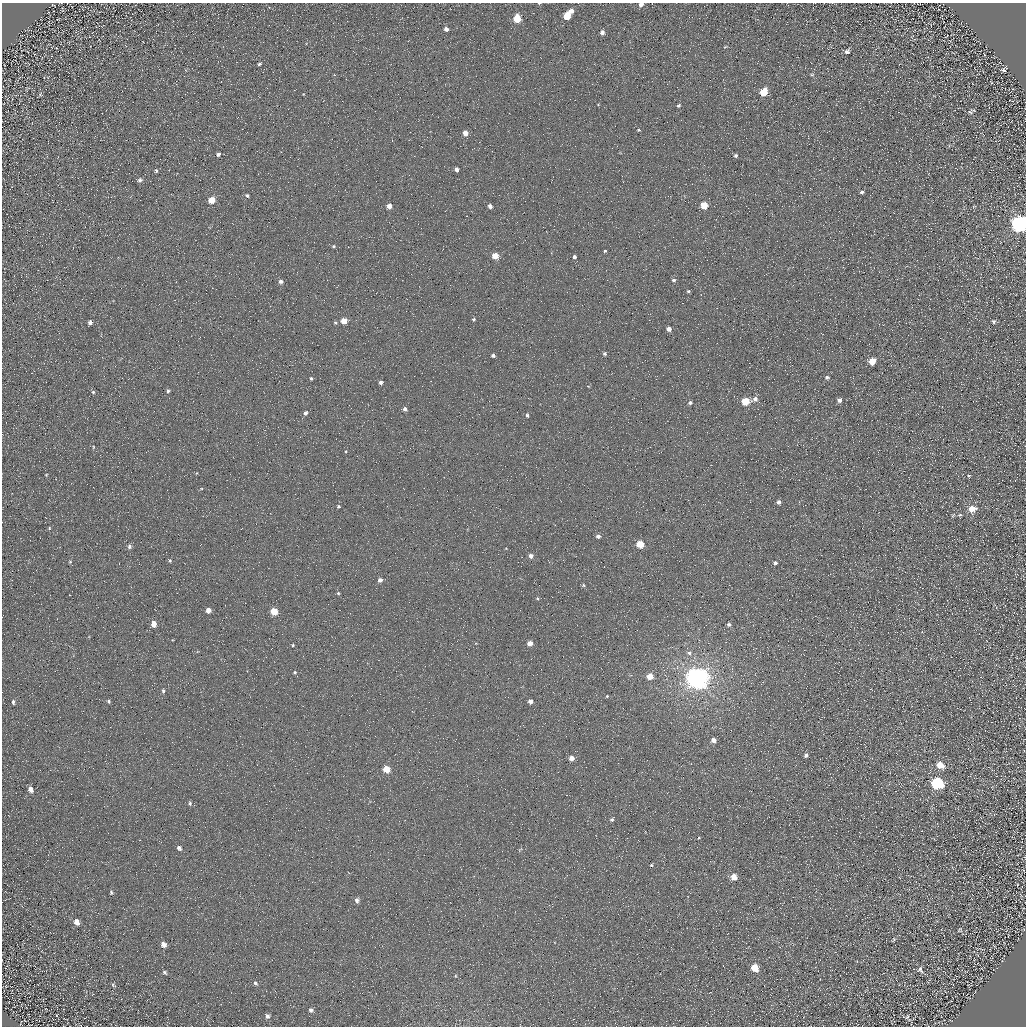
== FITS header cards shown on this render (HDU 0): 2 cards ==
NAXIS1  =                 1024 / Required FITS header
NAXIS2  =                 1024 / Required FITS header

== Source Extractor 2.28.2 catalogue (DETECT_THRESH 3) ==
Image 1024 x 1024 px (HDU 0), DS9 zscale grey, 1 PNG px = 1 image px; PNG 1028 x 1028 px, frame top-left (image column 1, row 1024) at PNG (2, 3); no overlay
Background 5.21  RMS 8.6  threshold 25.9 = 3 sigma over >= 5 px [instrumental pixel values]
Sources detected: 126; all 126 listed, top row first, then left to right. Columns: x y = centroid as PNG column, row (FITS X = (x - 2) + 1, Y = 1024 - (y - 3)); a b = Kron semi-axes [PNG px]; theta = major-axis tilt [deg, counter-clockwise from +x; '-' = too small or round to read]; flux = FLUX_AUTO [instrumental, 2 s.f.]
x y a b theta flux
539 3 4 3 - 430
641 4 5 4 - 3000
571 11 5 5 - 2900
567 16 6 5 - 14000
517 19 6 5 - 18000
446 29 5 5 - 1900
602 33 6 5 - 2200
725 47 5 3 - 560
847 51 7 5 32 2000
984 55 5 2 - 390
259 64 4 3 - 880
944 65 3 2 - 560
1003 70 4 4 - 1100
812 75 6 5 - 800
763 92 6 5 - 15000
40 94 5 4 - 640
598 105 4 3 - 420
679 105 4 3 - 880
970 112 6 5 - 1100
638 130 4 3 - 520
465 133 4 4 - 4700
218 154 5 4 - 1400
735 155 4 4 - 920
456 169 4 4 - 2700
156 171 4 3 - 760
140 180 6 5 - 1400
862 192 4 3 - 1000
247 196 4 4 - 1000
211 200 5 5 - 12000
704 205 5 5 - 15000
389 206 4 4 - 4100
490 206 4 4 - 2600
974 206 6 3 19 530
1019 224 8 7 - 340000
334 246 4 3 - 760
605 251 3 2 - 580
495 256 5 4 - 11000
574 257 4 3 - 1700
674 280 5 4 - 1100
281 281 6 5 - 1700
688 291 4 3 - 790
474 319 4 4 - 800
344 321 5 4 - 7600
993 321 6 6 - 1100
90 322 4 4 - 2000
335 323 5 4 - 760
669 329 4 4 - 3100
605 354 4 4 - 990
493 355 4 3 - 1300
872 361 5 5 - 12000
260 363 2 2 - 260
827 377 4 4 - 1400
311 378 4 3 - 810
381 382 4 4 - 1400
588 386 4 2 - 350
168 391 4 4 - 1100
93 392 4 4 - 800
755 399 6 5 - 3200
839 400 4 4 - 2200
745 401 5 5 - 21000
690 402 5 4 - 1300
405 409 4 4 - 1600
306 413 5 4 - 1500
527 415 5 4 - 1000
93 447 4 2 - 420
46 475 4 3 - 490
969 476 4 3 - 530
779 502 4 4 - 1700
338 506 3 3 - 790
972 509 7 6 - 7800
960 515 6 4 19 750
49 528 4 4 - 600
598 536 4 4 - 2000
640 544 5 5 - 17000
129 546 6 4 83 1700
531 556 5 4 - 2600
170 561 4 4 - 740
70 562 5 5 - 750
775 563 4 4 - 1500
380 580 4 4 - 2400
583 585 5 4 - 820
338 593 4 4 - 700
537 598 4 4 - 680
208 610 4 4 - 5100
274 611 5 5 - 14000
154 624 5 4 - 6600
729 625 4 4 - 1400
922 632 3 3 - 600
530 643 4 4 - 5000
293 645 4 3 - 660
689 653 6 6 - 1800
450 660 2 2 - 290
295 672 5 4 - 710
650 676 5 4 - 11000
697 678 7 7 - 810000
163 691 5 4 - 1000
607 696 4 3 - 510
109 701 5 3 - 870
530 701 4 4 - 3500
13 702 7 4 -84 1100
713 740 4 4 - 3600
806 755 4 4 - 1500
571 758 4 4 - 4600
940 765 7 6 - 8800
386 769 5 5 - 12000
937 783 7 6 - 72000
30 789 6 5 - 3000
190 803 5 4 - 950
612 819 4 4 - 1000
179 848 5 4 - 1700
651 865 3 3 - 630
734 877 5 5 - 7100
111 892 5 4 - 810
357 900 6 5 - 2300
77 922 8 6 -60 3000
960 930 7 5 37 780
894 939 6 3 59 720
163 944 5 5 - 3100
755 968 6 5 - 12000
920 970 10 7 -65 1900
165 972 6 4 -40 1000
255 983 6 5 - 1200
113 985 7 4 -49 890
311 1010 6 6 - 1700
267 1016 6 5 - 1600
908 1017 9 5 -68 1400
At the frame edge (FLAGS 8, measured only in part): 3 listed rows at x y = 539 3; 641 4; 1019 224